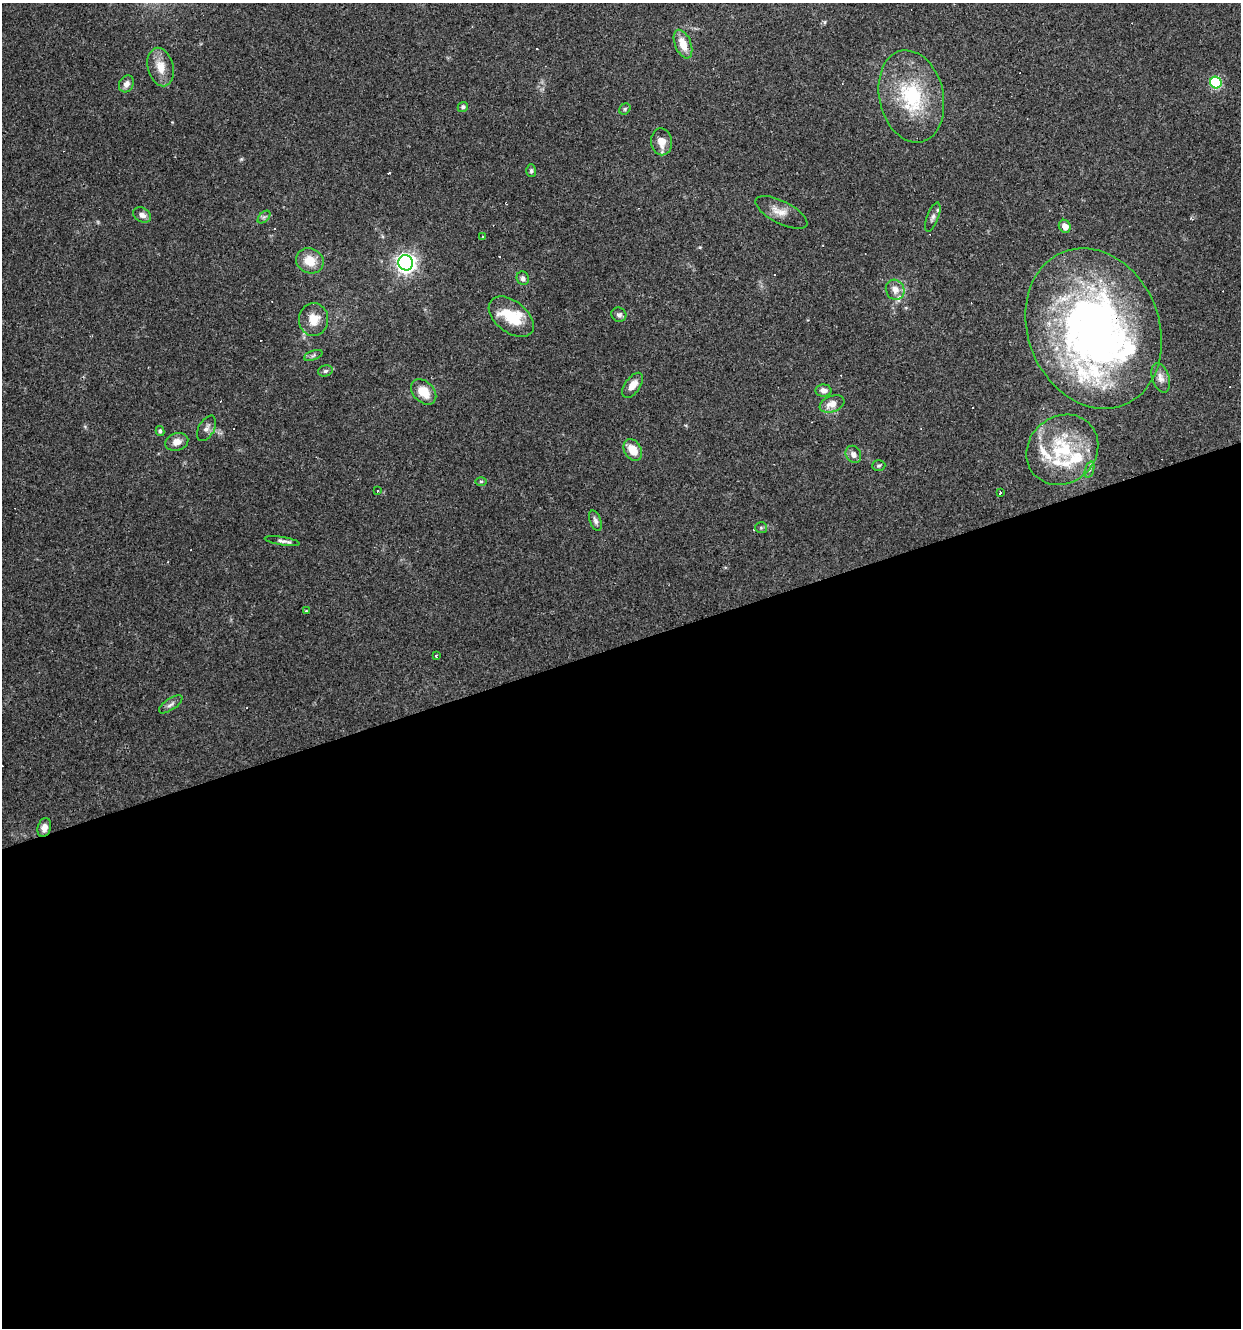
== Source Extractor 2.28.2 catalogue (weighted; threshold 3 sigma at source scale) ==
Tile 15 of 4 x 4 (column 3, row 4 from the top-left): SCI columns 2586-3824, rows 1-1326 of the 5119 x 5304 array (HDU 1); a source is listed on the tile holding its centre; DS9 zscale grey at full resolution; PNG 1243 x 1330 px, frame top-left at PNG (2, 3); each listed source drawn as its Kron ellipse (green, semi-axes under 4 px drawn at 4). Shown black and unused: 52% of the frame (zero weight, under 3 of 4 exposures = <1% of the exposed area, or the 3 px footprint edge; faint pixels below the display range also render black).
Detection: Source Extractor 2.28.2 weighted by HDU 2 'WHT'; one run over the whole footprint, this tile lists its part. Background 0.101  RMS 0.0052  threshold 0.0234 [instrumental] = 3 sigma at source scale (4.5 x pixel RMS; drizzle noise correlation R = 1.50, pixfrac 1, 0.0396/0.0396 arcsec/px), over >= 5 px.
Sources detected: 75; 1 too faint to see at this stretch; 1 inside a brighter object's white glare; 18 cosmic-ray / hot-pixel residue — neither listed nor drawn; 7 inside a brighter listed object's ellipse — not listed separately; the other 48 listed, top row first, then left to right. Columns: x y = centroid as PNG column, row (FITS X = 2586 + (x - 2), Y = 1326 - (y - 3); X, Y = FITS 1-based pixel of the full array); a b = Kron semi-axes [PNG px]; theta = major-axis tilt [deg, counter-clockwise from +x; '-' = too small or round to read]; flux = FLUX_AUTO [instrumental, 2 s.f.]
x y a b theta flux
683 44 15 8 -68 7.4
161 67 19 12 -75 8
1216 83 6 5 - 43
126 84 9 7 60 3
911 96 47 32 -77 43
463 107 5 5 - 1.4
625 109 6 5 - 0.79
662 142 13 10 -82 5.9
531 171 6 5 - 1.1
781 212 28 11 -27 6.3
142 215 9 7 -30 3
264 217 8 4 44 1.2
933 217 15 5 69 2
1065 226 6 6 - 4
482 236 3 3 - 3.3
310 261 14 12 -28 9.2
406 263 7 7 - 240
523 278 7 6 - 1.7
895 290 10 9 - 4.4
619 315 7 7 - 1.5
511 317 26 15 -38 17
314 320 16 14 -89 8.3
1094 329 82 65 -68 300
313 355 9 4 20 1.2
325 371 7 5 15 1.2
1161 378 15 8 -72 3.5
633 385 14 7 54 4.9
823 390 8 6 -3 2.7
424 392 14 10 -45 9.3
832 404 13 8 21 5.6
207 428 14 8 61 2.4
160 431 5 4 - 0.98
177 442 12 8 17 4.1
633 450 11 8 -62 8.3
1062 450 37 33 41 40
853 454 9 7 -58 2.8
879 466 6 5 - 0.97
1090 470 8 3 71 1.1
481 481 6 4 0 0.68
378 490 3 3 - 1.7
1000 493 3 3 - 2.5
595 521 11 5 -70 1.9
761 528 6 5 - 0.94
282 541 17 4 -9 1.8
306 611 4 3 - 0.44
436 656 4 2 - 0.6
171 704 14 5 34 2
44 828 10 6 75 3.3
Overlapping masked pixels (flux is a lower limit): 1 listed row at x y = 1094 329